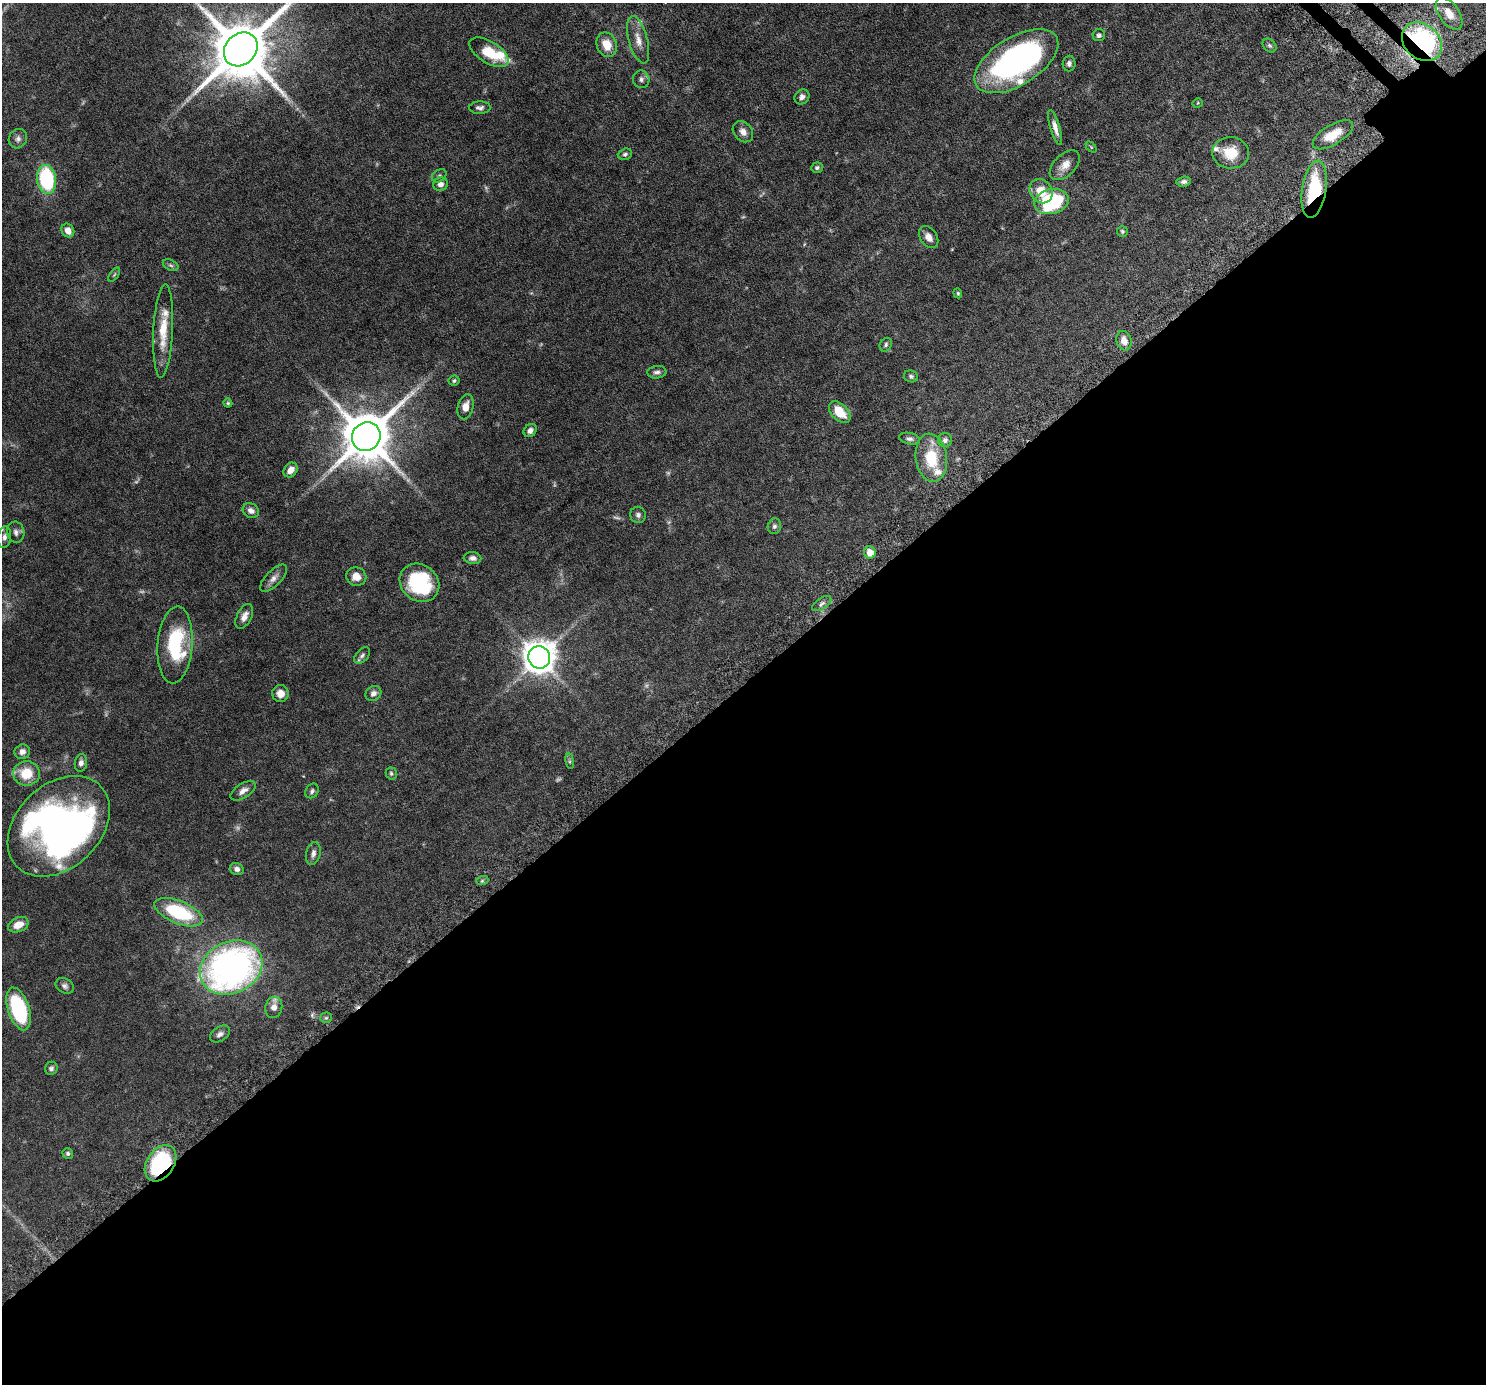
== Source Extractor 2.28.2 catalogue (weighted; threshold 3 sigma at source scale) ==
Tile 15 of 4 x 4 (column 3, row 4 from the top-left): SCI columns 3039-4522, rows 345-1726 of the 6076 x 6075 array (HDU 1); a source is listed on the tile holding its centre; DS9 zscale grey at full resolution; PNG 1488 x 1386 px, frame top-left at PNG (2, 3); each listed source drawn as its Kron ellipse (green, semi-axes under 4 px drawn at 4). Shown black and unused: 51% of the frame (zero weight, under 6 of 12 exposures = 4% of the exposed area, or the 3 px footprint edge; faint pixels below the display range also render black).
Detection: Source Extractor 2.28.2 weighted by HDU 2 'WHT'; one run over the whole footprint, this tile lists its part. Background 0.0542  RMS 0.0019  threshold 0.00759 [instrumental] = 3 sigma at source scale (4.09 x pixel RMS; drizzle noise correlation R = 1.36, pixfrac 0.8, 0.05/0.05 arcsec/px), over >= 5 px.
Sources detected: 113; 15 too faint to see at this stretch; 2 inside a brighter object's white glare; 1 cosmic-ray / hot-pixel residue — neither listed nor drawn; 5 inside a brighter listed object's ellipse — not listed separately; the other 90 listed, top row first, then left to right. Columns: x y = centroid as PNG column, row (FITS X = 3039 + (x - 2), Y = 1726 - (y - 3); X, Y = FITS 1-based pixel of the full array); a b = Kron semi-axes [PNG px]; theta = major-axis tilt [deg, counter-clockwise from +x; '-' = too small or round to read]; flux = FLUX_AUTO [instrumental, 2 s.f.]
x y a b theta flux
1449 13 18 10 -54 1.9
1099 35 6 6 - 0.43
638 40 24 9 -75 1.8
1422 42 22 17 -41 26
607 45 12 9 -68 2.6
1270 46 8 6 -44 0.36
241 49 18 15 45 1400
489 52 22 10 -32 4.3
1016 61 47 24 32 44
1069 64 8 6 88 0.51
641 79 9 8 - 0.57
802 97 8 7 - 0.73
1198 103 5 4 - 0.16
480 108 11 6 1 0.57
1055 127 18 5 -74 1.1
743 132 12 9 -48 1
1333 135 23 10 31 3.2
18 139 10 9 - 0.67
1091 147 6 4 -46 0.19
1231 153 18 15 -6 3.6
625 154 7 5 19 0.36
1065 165 18 10 45 1.7
817 168 6 5 - 0.34
439 176 8 6 36 0.41
46 179 14 9 -80 15
1184 182 7 5 6 0.48
440 184 7 7 - 0.79
1314 189 29 12 81 11
1041 191 13 11 -57 2.9
1051 201 17 12 13 17
68 231 7 6 - 1.3
1122 231 5 5 - 0.31
929 237 12 8 -56 1.3
171 265 8 5 -27 0.37
114 275 8 4 55 0.26
958 293 5 4 - 0.19
163 331 46 9 87 4.4
1124 341 10 7 -72 1.4
886 345 7 5 59 0.35
657 372 9 6 3 0.56
911 376 7 6 - 0.35
454 381 5 5 - 0.29
228 403 4 4 - 0.24
466 407 12 8 77 1.6
840 412 13 8 -46 3.7
530 431 7 6 - 0.7
366 436 15 14 - 930
910 439 11 5 -12 0.5
945 440 7 7 - 0.55
931 458 24 15 -82 6.1
291 470 8 6 50 1.4
251 511 8 7 - 0.76
638 515 8 7 - 0.51
774 526 8 6 73 0.47
16 532 10 8 -80 0.7
4 537 11 6 86 0.72
870 553 6 5 - 1.9
472 558 9 6 -4 0.65
356 577 10 9 - 1.5
273 578 17 8 46 1.1
419 583 21 18 -37 12
822 604 11 5 34 0.55
244 616 13 7 64 1.1
175 645 38 17 86 11
362 655 10 6 46 0.48
539 657 11 11 - 270
373 693 8 7 - 0.71
280 694 8 8 - 1.4
22 752 8 7 - 0.86
570 761 8 4 -82 0.26
81 763 9 6 83 0.68
26 773 13 12 - 4.3
391 773 6 5 - 0.28
243 791 14 7 32 0.95
312 791 8 6 56 0.39
59 826 58 42 44 53
313 853 12 7 76 0.76
237 869 7 6 - 0.63
482 881 6 4 19 0.25
178 912 25 11 -22 12
18 925 11 7 24 2
231 968 32 26 27 67
65 986 9 7 -30 0.55
274 1007 11 8 76 1.2
19 1009 22 10 -72 15
326 1018 5 5 - 0.29
220 1034 11 7 32 0.7
51 1068 6 6 - 0.4
68 1153 5 5 - 0.34
161 1163 20 13 56 16
Overlapping masked pixels (flux is a lower limit): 3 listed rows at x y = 1422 42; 1314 189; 161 1163
Isophote crosses this tile's border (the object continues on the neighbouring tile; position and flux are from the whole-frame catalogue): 1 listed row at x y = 241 49